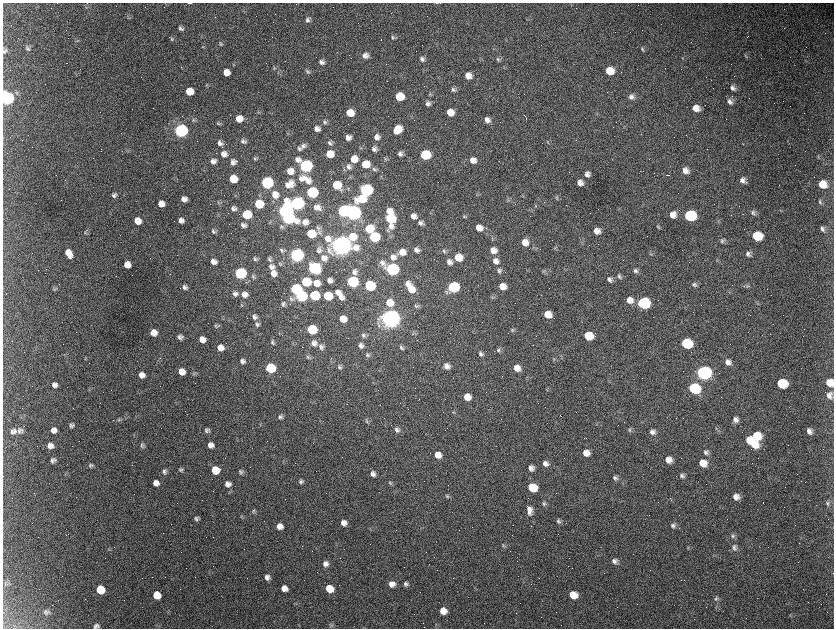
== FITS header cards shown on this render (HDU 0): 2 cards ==
NAXIS1  =                 1663 / length of data axis 1
NAXIS2  =                 1252 / length of data axis 2

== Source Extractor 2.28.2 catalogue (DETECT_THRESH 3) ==
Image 1663 x 1252 px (HDU 0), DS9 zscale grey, zoomed out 1/2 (1 PNG px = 2 x 2 image px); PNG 836 x 630 px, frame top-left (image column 2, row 1251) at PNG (3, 3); no overlay
Background 2560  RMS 44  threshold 133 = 3 sigma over >= 5 px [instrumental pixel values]
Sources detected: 455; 129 cannot appear on this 1/2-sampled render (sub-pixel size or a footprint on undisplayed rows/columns) and are not listed; the other 326 listed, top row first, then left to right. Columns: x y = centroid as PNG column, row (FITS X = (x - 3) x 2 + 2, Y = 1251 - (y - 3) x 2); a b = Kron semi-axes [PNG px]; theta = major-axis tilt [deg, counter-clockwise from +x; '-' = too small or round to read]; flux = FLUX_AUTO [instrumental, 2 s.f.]
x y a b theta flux
189 3 5 1 - 1.4e+04
437 3 4 2 - 5.0e+03
86 7 5 3 - 9.5e+03
128 17 5 2 - 7.3e+03
307 20 7 5 -46 2.7e+04
181 29 7 5 -24 2.6e+04
393 37 7 5 -44 1.9e+04
172 39 5 4 - 1.3e+04
381 40 2 1 - 1.1e+04
220 44 6 4 -66 1.5e+04
202 47 3 2 - 5.8e+03
27 48 8 5 -26 2.1e+04
642 49 7 4 -55 1.6e+04
4 50 7 5 63 2.3e+04
365 55 6 6 - 4.9e+04
745 56 5 2 - 8.5e+03
422 59 7 5 -49 3.0e+04
498 59 6 4 -41 1.7e+04
321 62 6 6 - 3.4e+04
274 68 5 4 - 1.2e+04
609 71 7 6 - 1.7e+05
308 72 8 5 -37 2.2e+04
226 73 6 5 - 8.5e+04
468 76 6 6 - 7.8e+04
207 86 4 3 - 8.4e+03
732 88 8 5 -45 3.5e+04
453 89 6 5 - 2.4e+04
189 91 6 6 - 1.6e+05
430 94 5 3 - 1.0e+04
399 97 6 6 - 2.7e+05
632 97 8 6 -35 4.3e+04
7 98 7 7 - 2.2e+06
730 102 9 6 -50 4.2e+04
428 103 6 5 - 3.4e+04
696 108 8 7 - 9.3e+04
258 112 3 2 - 5.9e+03
450 112 6 6 - 1.2e+05
350 113 6 6 - 1.5e+05
524 115 3 1 - 6.9e+03
239 119 6 6 - 9.7e+04
193 120 6 4 -45 1.8e+04
487 120 6 6 - 4.3e+04
324 122 6 5 - 2.0e+04
218 124 5 4 - 1.4e+04
317 129 6 6 - 4.7e+04
398 129 7 6 - 2.0e+05
181 131 7 6 - 3.0e+06
350 136 2 2 - 6.2e+03
377 137 8 7 - 4.9e+04
348 138 6 5 - 4.4e+04
243 141 8 6 -29 2.9e+04
220 143 7 6 - 3.7e+04
330 143 6 5 - 2.4e+04
743 144 4 1 - 4.1e+03
303 146 7 7 - 3.5e+04
360 148 4 3 - 8.6e+03
299 149 6 4 -44 2.0e+04
374 149 7 6 - 3.3e+04
224 154 7 7 - 5.4e+04
330 154 6 6 - 1.6e+05
400 154 6 5 - 3.3e+04
425 155 7 6 - 6.8e+05
818 157 4 2 - 6.7e+03
255 158 7 5 -24 1.8e+04
354 159 7 7 - 1.1e+05
385 159 7 5 -37 1.7e+04
473 160 7 6 - 7.5e+04
213 161 6 6 - 4.2e+04
233 162 8 7 - 4.5e+04
365 164 7 6 - 1.8e+05
305 166 8 6 -29 2.5e+06
349 167 8 7 - 3.7e+04
374 169 7 5 -62 2.1e+04
290 171 7 6 - 9.4e+04
685 171 8 6 -33 5.9e+04
587 174 6 6 - 3.7e+04
667 175 4 1 - 6.3e+03
233 179 6 6 - 2.8e+05
301 179 6 4 -51 2.9e+04
306 180 15 7 -41 9.4e+04
743 180 8 6 -36 4.6e+04
267 183 7 6 - 1.8e+06
580 183 6 5 - 5.0e+04
290 184 8 7 - 7.5e+04
822 184 8 7 - 1.2e+05
287 185 6 4 -63 2.9e+04
336 185 7 6 - 3.2e+05
366 190 7 6 - 2.2e+06
312 192 7 6 - 1.4e+06
477 194 5 2 - 7.3e+03
114 195 6 5 - 2.4e+04
275 195 8 7 - 9.1e+04
556 198 5 5 - 1.5e+04
184 199 6 5 - 5.0e+04
362 199 11 7 12 2.8e+05
508 200 6 4 85 1.4e+04
218 202 3 2 - 7.1e+03
820 202 7 4 -52 1.8e+04
297 203 8 6 -6 3.7e+06
161 204 6 5 - 7.9e+04
259 204 6 6 - 3.7e+05
536 206 3 3 - 6.3e+03
317 207 8 6 -12 5.3e+04
234 208 6 6 - 3.3e+04
285 211 7 7 - 3.5e+06
343 211 7 6 - 1.4e+06
389 211 7 6 - 7.6e+04
781 211 4 3 - 6.9e+03
353 212 7 6 - 5.7e+06
753 213 8 5 -60 2.4e+04
246 214 6 6 - 5.2e+05
673 215 7 6 - 7.4e+04
413 216 6 6 - 4.9e+04
464 216 6 4 -54 1.3e+04
690 216 8 7 - 9.2e+05
288 218 8 6 -12 2.3e+06
390 218 7 6 - 5.6e+05
181 220 5 5 - 4.5e+04
137 221 6 6 - 1.1e+05
305 222 6 6 - 4.8e+04
420 223 7 6 - 3.2e+04
243 225 7 6 - 3.1e+04
391 226 7 7 - 5.1e+04
281 227 5 4 - 1.1e+04
658 227 5 3 - 1.1e+04
318 228 8 4 -54 2.4e+04
479 228 7 6 - 8.3e+04
369 229 8 7 - 2.4e+05
822 229 7 5 -63 3.0e+04
387 230 5 4 - 1.3e+04
214 231 6 5 - 2.1e+04
597 231 6 6 - 6.3e+04
85 233 6 4 -33 1.4e+04
319 233 8 3 -42 1.8e+04
311 234 6 6 - 3.8e+05
757 236 7 7 - 3.3e+05
352 237 9 8 - 1.9e+05
374 237 7 6 - 7.9e+05
328 239 10 8 -25 7.6e+04
492 239 6 4 -69 1.4e+04
722 241 7 6 - 2.1e+04
525 242 7 7 - 9.1e+04
342 245 9 7 -8 1.1e+07
281 250 7 5 -60 1.7e+04
318 250 9 6 84 3.1e+04
416 250 6 5 - 3.5e+04
493 250 7 6 - 7.8e+04
444 251 7 5 -54 1.9e+04
402 252 7 6 - 8.6e+04
68 253 9 7 -55 1.0e+05
650 254 5 3 - 8.4e+03
748 254 8 6 -45 3.3e+04
297 255 7 6 - 4.2e+06
393 257 8 7 - 5.6e+04
458 257 7 6 - 2.0e+05
324 258 9 8 - 6.4e+04
255 259 6 4 -20 1.7e+04
269 259 6 5 - 2.0e+04
496 261 7 7 - 5.2e+04
213 262 5 5 - 5.0e+04
449 262 7 6 - 4.4e+04
280 264 6 4 -51 1.3e+04
127 265 6 5 - 1.0e+05
271 267 8 8 - 4.8e+04
314 268 7 6 - 1.7e+06
392 269 8 6 -23 2.3e+06
499 271 6 5 - 2.1e+04
636 271 8 5 -51 3.1e+04
354 272 6 6 - 3.2e+04
543 272 6 5 - 1.3e+04
240 273 6 6 - 1.8e+06
273 273 7 6 - 6.8e+04
619 276 7 6 - 2.5e+04
253 277 6 4 -56 1.6e+04
610 279 7 6 - 3.6e+04
330 280 5 4 - 3.8e+04
306 282 6 6 - 5.4e+05
352 282 7 6 - 1.4e+06
316 283 7 6 - 1.0e+05
407 284 6 5 - 4.5e+04
694 285 7 5 -33 2.6e+04
370 286 7 6 - 6.9e+05
502 286 6 5 - 9.8e+04
747 286 6 5 - 1.8e+04
185 287 6 5 - 3.1e+04
453 287 7 6 - 1.0e+06
54 289 6 3 -45 1.2e+04
296 289 6 6 - 1.4e+06
411 289 7 6 - 1.3e+05
337 292 7 5 -18 5.6e+04
446 292 6 5 - 2.0e+04
235 294 6 5 - 2.9e+04
244 294 7 6 - 5.6e+04
314 295 6 6 - 7.1e+05
301 296 7 6 - 1.4e+06
327 296 6 6 - 4.3e+05
341 297 6 5 - 4.2e+04
291 299 9 8 - 4.4e+04
630 300 8 7 - 7.9e+04
389 303 7 7 - 1.5e+05
643 303 7 6 - 1.4e+06
283 304 7 6 - 2.5e+04
416 306 7 4 -52 1.7e+04
547 314 6 6 - 1.2e+05
255 317 6 6 - 3.1e+04
391 318 8 7 - 1.0e+07
343 319 6 5 - 1.2e+05
257 324 6 6 - 2.4e+04
215 326 6 4 -81 1.5e+04
312 329 6 6 - 6.1e+05
512 330 6 4 -70 1.4e+04
154 333 6 6 - 8.9e+04
279 333 3 2 - 4.8e+03
413 334 3 3 - 9.0e+03
363 335 6 5 - 1.9e+04
588 336 7 6 - 2.7e+05
180 337 6 6 - 3.0e+04
202 339 6 5 - 8.6e+04
272 342 7 4 -74 2.1e+04
314 343 8 7 - 4.7e+04
686 343 7 6 - 6.9e+05
361 346 5 5 - 3.6e+04
321 347 8 6 -56 3.0e+04
401 347 7 5 -45 2.2e+04
220 348 6 6 - 7.7e+04
498 350 7 5 -53 2.3e+04
481 354 6 5 - 2.4e+04
367 355 5 4 - 1.8e+04
308 357 6 5 - 1.6e+04
554 359 6 4 63 1.2e+04
242 361 6 6 - 3.5e+04
728 362 8 7 - 5.3e+04
447 366 7 6 - 5.2e+04
339 367 7 5 -54 1.9e+04
270 368 6 6 - 7.1e+05
517 368 7 6 - 9.0e+04
182 372 6 6 - 9.9e+04
703 373 8 7 - 3.9e+06
193 374 6 3 -57 1.2e+04
142 375 6 6 - 6.4e+04
782 383 8 7 - 4.0e+05
830 383 9 8 - 1.2e+05
54 385 7 6 - 4.0e+04
694 388 8 7 - 8.7e+05
547 390 4 3 - 7.7e+03
829 395 8 8 - 5.8e+04
467 397 6 5 - 1.1e+05
453 412 5 3 - 7.8e+03
280 416 6 5 - 2.4e+04
735 419 7 7 - 4.5e+04
119 420 4 4 - 1.2e+04
366 421 6 4 -56 1.3e+04
71 425 6 5 - 2.6e+04
716 429 4 3 - 9.4e+03
19 430 9 6 -83 3.5e+04
54 430 6 5 - 5.7e+04
207 430 6 5 - 2.5e+04
397 430 7 5 -35 2.7e+04
630 430 6 5 - 1.6e+04
15 431 7 4 -79 2.3e+04
809 431 6 5 - 4.4e+04
12 432 8 5 -85 2.2e+04
653 432 7 6 - 4.1e+04
757 436 12 9 -90 2.4e+05
749 440 6 5 - 1.7e+05
754 444 9 5 -48 1.4e+05
52 445 7 4 -68 2.5e+04
142 445 6 5 - 2.1e+04
210 445 6 5 - 5.8e+04
49 446 8 5 -85 3.7e+04
706 452 7 6 - 2.6e+04
586 453 7 6 - 8.5e+04
438 455 6 6 - 8.5e+04
53 460 6 5 - 3.0e+04
668 460 7 6 - 7.5e+04
545 463 7 6 - 4.5e+04
703 463 8 7 - 1.1e+05
90 465 7 4 -67 1.4e+04
92 465 5 4 - 1.5e+04
531 468 7 6 - 4.8e+04
181 469 5 5 - 1.9e+04
215 470 6 6 - 2.5e+05
164 471 6 6 - 2.5e+04
241 472 6 5 - 2.3e+04
373 474 6 6 - 4.1e+04
682 475 6 5 - 2.5e+04
615 478 7 6 - 2.6e+04
301 481 5 5 - 2.3e+04
156 483 6 5 - 5.8e+04
390 483 5 5 - 1.3e+04
228 484 8 7 - 5.0e+04
532 487 7 6 - 3.8e+05
447 496 7 5 -77 1.9e+04
736 497 7 6 - 5.5e+04
544 503 6 5 - 2.0e+04
763 503 3 1 - 7.9e+03
827 503 7 5 -61 2.4e+04
529 510 11 7 -83 6.2e+04
253 511 7 4 -88 1.5e+04
241 516 6 3 67 8.7e+03
196 518 6 5 - 2.1e+04
558 521 7 5 -60 2.1e+04
344 523 6 5 - 5.6e+04
673 525 7 6 - 2.9e+04
279 526 6 6 - 6.8e+04
733 536 7 5 -71 2.3e+04
503 545 6 4 -79 1.5e+04
734 548 9 6 -73 3.3e+04
615 561 7 6 - 3.5e+04
325 564 7 6 - 4.5e+04
267 577 5 5 - 4.0e+04
392 584 7 6 - 6.5e+04
406 584 6 6 - 2.9e+04
532 584 5 1 - 7.0e+03
8 585 3 3 - 6.5e+03
284 588 6 5 - 6.7e+04
329 588 6 6 - 1.9e+05
100 589 6 6 - 2.8e+05
157 595 6 6 - 1.8e+05
573 595 7 6 - 1.6e+05
716 599 6 6 - 2.3e+04
443 611 6 6 - 9.4e+04
46 612 7 6 - 2.8e+04
790 615 5 3 - 7.6e+03
330 625 5 4 - 1.3e+04
96 626 7 5 8 2.7e+04
At the frame edge (FLAGS 8, measured only in part): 6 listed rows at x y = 189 3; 437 3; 4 50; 7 98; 830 383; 96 626
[129 sub-pixel or undisplayed-footprint detections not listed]